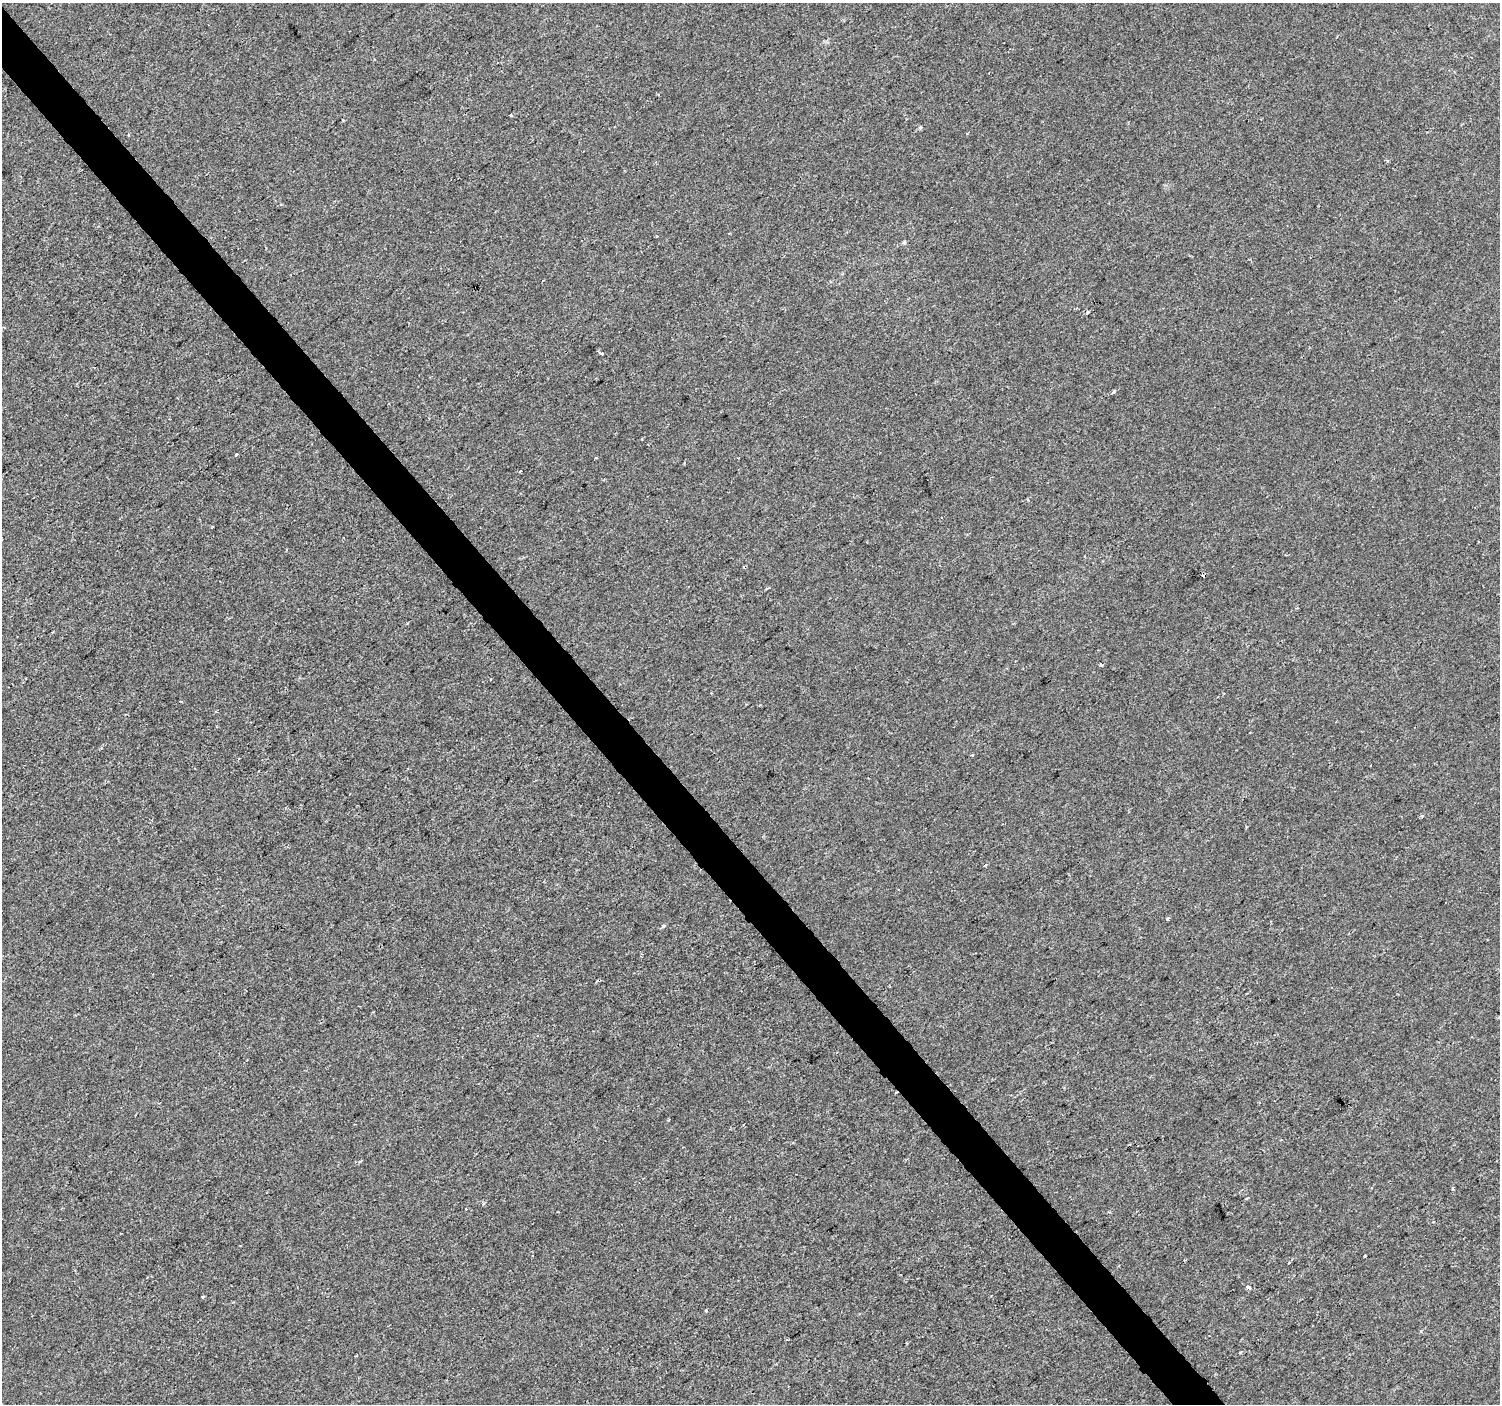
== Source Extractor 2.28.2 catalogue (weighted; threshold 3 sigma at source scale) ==
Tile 11 of 4 x 4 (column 3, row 3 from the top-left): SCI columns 3003-4500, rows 1607-3008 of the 6000 x 5953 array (HDU 1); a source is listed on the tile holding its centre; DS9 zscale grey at full resolution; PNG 1502 x 1406 px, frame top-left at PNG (2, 3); no overlay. Shown black and unused: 3% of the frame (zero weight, under 2 of 3 exposures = <1% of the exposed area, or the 3 px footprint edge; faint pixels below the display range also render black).
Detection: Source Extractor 2.28.2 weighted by HDU 2 'WHT'; one run over the whole footprint, this tile lists its part. Background -4.67e-05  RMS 0.0042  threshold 0.0187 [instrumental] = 3 sigma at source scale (4.5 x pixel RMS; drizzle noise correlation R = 1.50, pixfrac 1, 0.0396/0.0396 arcsec/px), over >= 5 px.
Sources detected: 20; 5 cosmic-ray / hot-pixel residue — not listed; the other 15 listed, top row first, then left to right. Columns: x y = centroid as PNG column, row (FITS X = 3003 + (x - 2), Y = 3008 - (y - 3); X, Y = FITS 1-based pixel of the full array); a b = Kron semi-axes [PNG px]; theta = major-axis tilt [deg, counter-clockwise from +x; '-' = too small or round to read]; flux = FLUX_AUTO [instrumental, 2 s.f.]
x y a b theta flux
511 115 3 3 - 0.89
342 120 4 2 - 0.36
729 233 2 2 - 0.31
601 353 4 3 - 0.69
1113 392 6 3 57 0.57
236 455 3 3 - 4.4
520 471 3 3 - 0.62
1101 664 5 3 - 0.75
1168 919 4 3 - 0.91
663 926 5 4 - 0.66
466 1209 2 2 - 0.41
1248 1287 4 3 - 3.4
203 1297 3 2 - 0.55
706 1310 3 3 - 0.42
787 1340 4 2 - 0.35